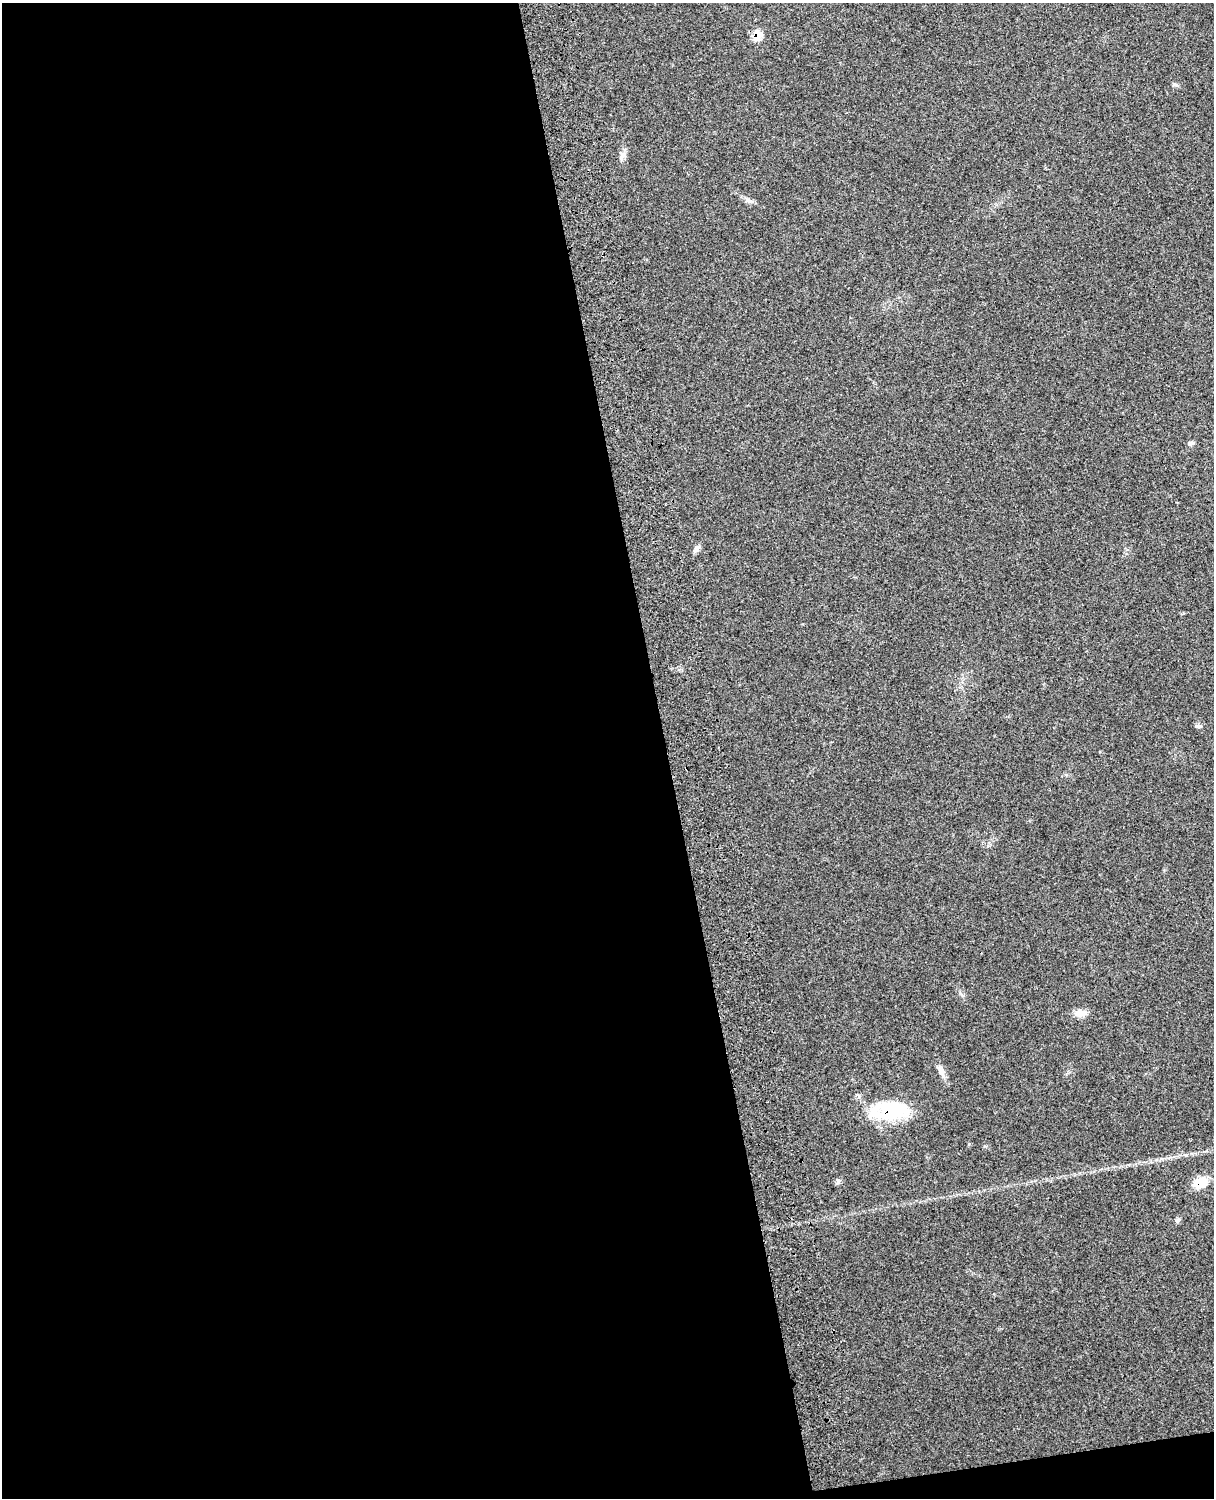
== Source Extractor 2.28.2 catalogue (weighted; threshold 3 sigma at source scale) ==
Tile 9 of 4 x 3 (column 1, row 3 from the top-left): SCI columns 121-1332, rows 165-1660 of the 5089 x 4925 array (HDU 1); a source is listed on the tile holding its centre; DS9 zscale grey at full resolution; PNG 1216 x 1500 px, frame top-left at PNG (2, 3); no overlay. Shown black and unused: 56% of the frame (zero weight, under 3 of 4 exposures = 6% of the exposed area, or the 3 px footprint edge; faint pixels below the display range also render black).
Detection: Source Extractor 2.28.2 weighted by HDU 2 'WHT'; one run over the whole footprint, this tile lists its part. Background 0.265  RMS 0.009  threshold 0.0405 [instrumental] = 3 sigma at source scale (4.5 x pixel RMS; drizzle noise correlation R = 1.50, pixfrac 1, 0.05/0.05 arcsec/px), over >= 5 px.
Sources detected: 11; all 11 listed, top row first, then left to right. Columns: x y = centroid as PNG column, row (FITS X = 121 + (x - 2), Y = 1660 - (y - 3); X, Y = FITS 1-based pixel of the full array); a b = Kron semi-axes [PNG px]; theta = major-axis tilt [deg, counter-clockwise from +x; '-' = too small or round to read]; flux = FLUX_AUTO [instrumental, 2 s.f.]
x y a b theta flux
757 35 7 6 - 21
1175 84 7 4 -2 1.5
622 155 10 8 -88 4.1
1191 443 8 5 9 2.4
697 548 10 7 49 3.1
1199 726 8 5 -1 1.8
1080 1013 17 8 5 6.9
941 1071 19 7 -65 5.8
892 1110 34 21 12 58
838 1181 7 5 -88 2.1
1200 1183 17 11 28 14
Overlapping masked pixels (flux is a lower limit): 3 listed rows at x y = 757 35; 892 1110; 1200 1183
Unlisted compact peaks at least as high as the median listed source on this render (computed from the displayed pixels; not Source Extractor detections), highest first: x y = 1177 1221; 969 1144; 960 993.